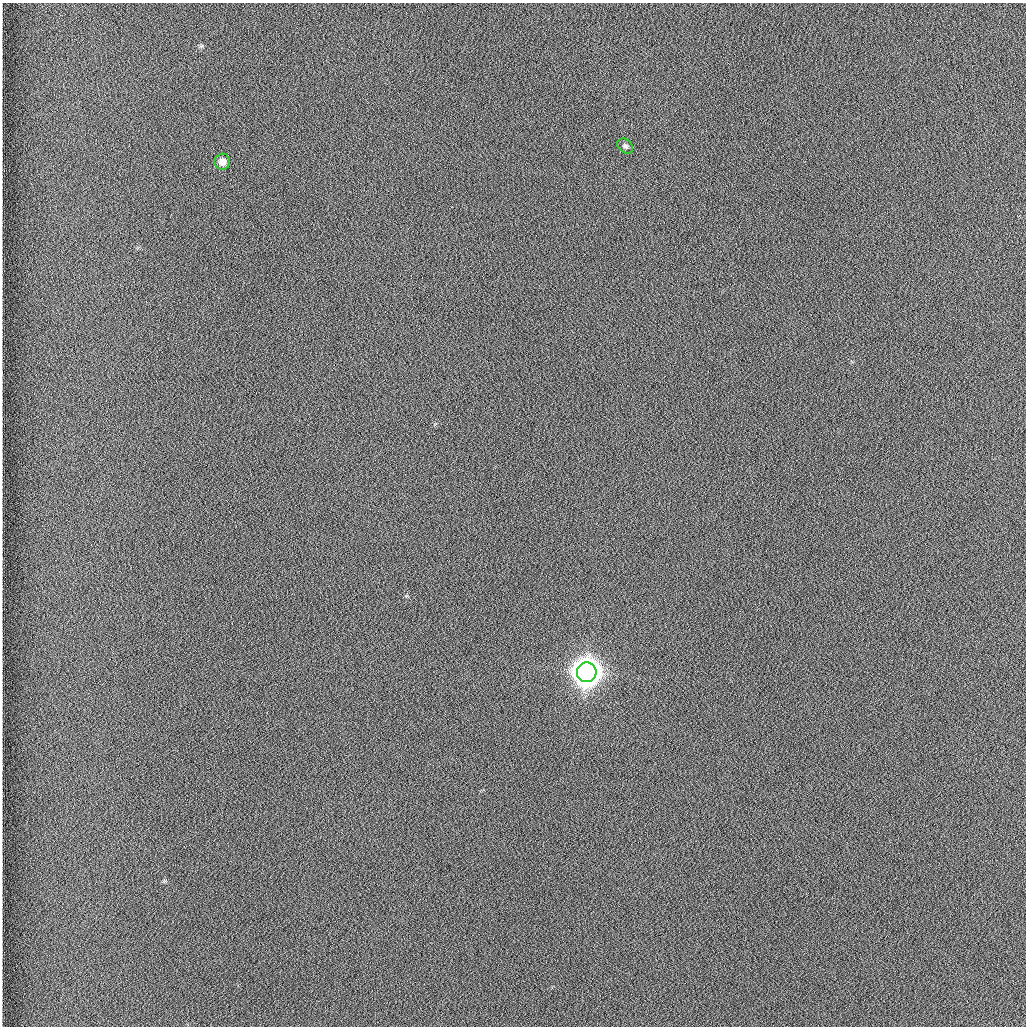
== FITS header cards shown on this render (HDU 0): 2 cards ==
NAXIS1  =                 1024 /fastest changing axis
NAXIS2  =                 1024 /next to fastest changing axis

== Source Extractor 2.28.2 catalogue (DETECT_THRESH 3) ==
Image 1024 x 1024 px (HDU 0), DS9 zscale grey, 1 PNG px = 1 image px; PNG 1028 x 1028 px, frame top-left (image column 1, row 1024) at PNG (2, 3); each listed source drawn as its Kron ellipse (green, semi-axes under 4 px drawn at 4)
Background 1260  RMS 5.9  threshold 17.7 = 3 sigma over >= 5 px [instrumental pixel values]
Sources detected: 3; all 3 listed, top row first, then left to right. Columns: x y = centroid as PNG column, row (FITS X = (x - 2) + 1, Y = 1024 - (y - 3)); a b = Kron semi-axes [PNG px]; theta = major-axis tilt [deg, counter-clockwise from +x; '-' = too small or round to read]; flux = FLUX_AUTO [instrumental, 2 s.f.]
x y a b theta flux
625 146 9 6 -41 1200
222 162 8 7 - 3800
587 672 10 10 - 910000